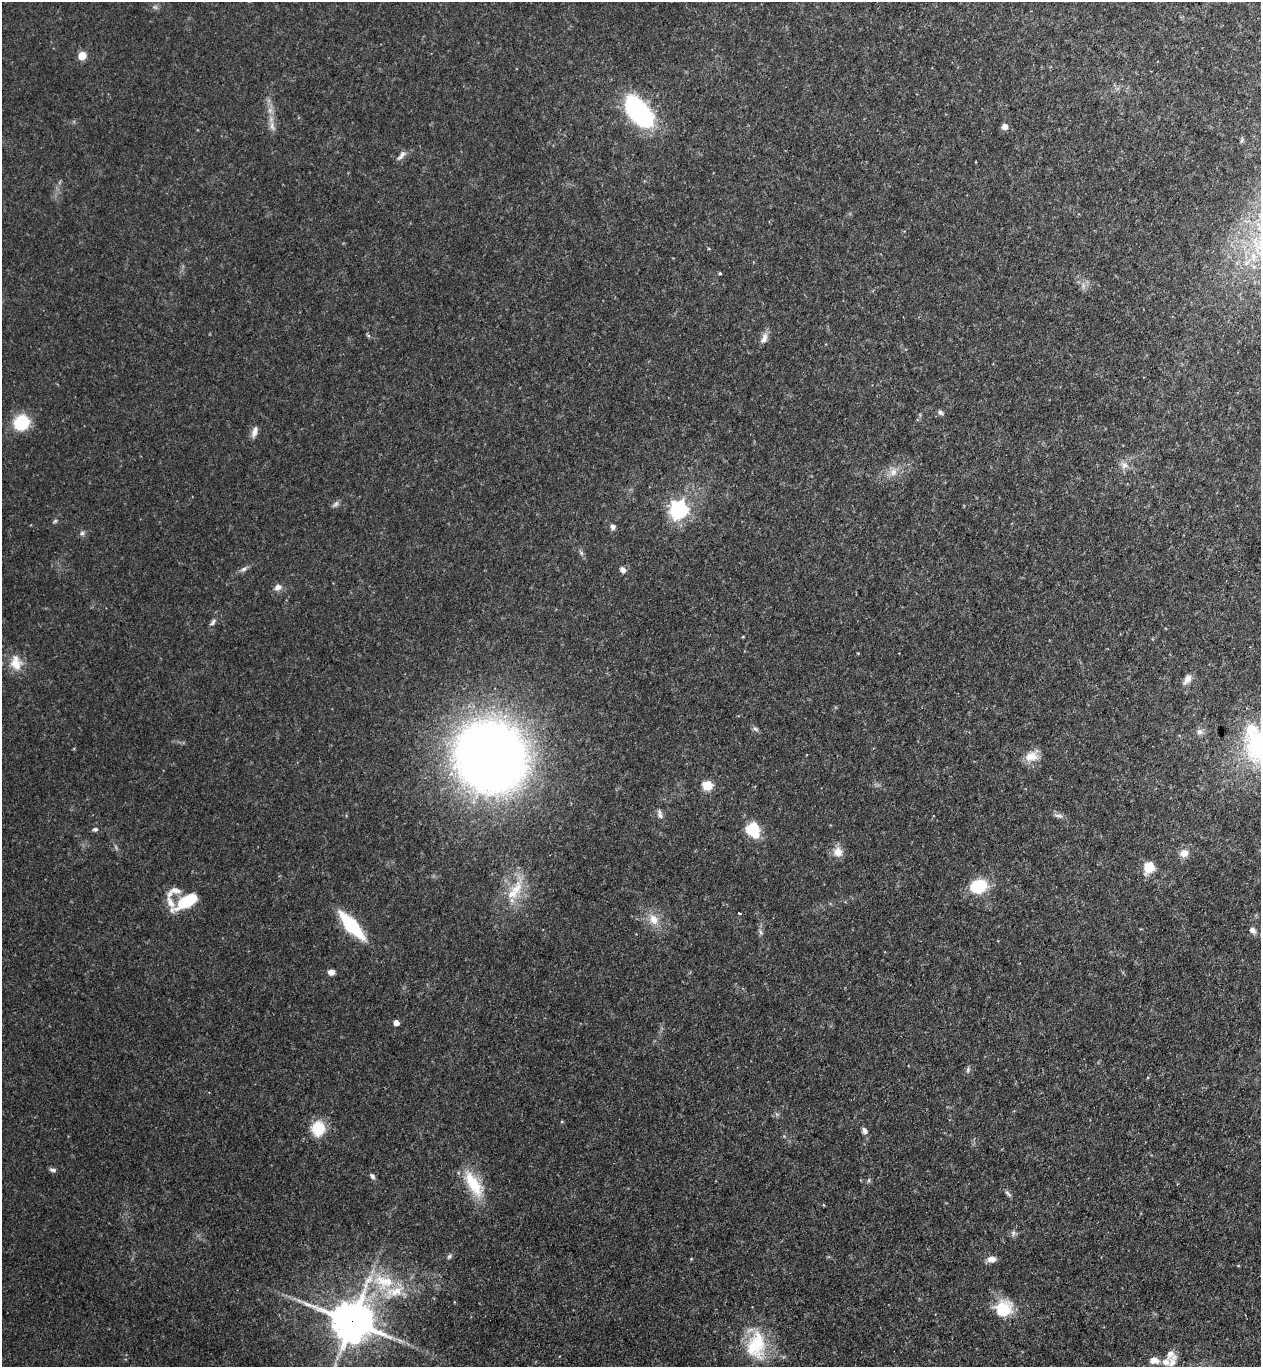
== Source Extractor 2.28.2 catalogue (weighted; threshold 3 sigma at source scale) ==
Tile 6 of 4 x 4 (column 2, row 2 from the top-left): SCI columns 1452-2710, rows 2753-4117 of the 5551 x 5506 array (HDU 1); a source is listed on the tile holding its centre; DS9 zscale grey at full resolution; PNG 1263 x 1369 px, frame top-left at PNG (2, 2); no overlay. Shown black and unused: <1% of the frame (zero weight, under 3 of 4 exposures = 5% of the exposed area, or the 3 px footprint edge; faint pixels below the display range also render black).
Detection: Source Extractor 2.28.2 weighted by HDU 2 'WHT'; one run over the whole footprint, this tile lists its part. Background 0.106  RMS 0.0082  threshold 0.0369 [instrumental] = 3 sigma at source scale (4.5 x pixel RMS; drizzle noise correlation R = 1.50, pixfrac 1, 0.05/0.05 arcsec/px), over >= 5 px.
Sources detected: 81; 3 too faint to see at this stretch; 2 inside a brighter object's white glare — not listed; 5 inside a brighter listed object's ellipse — not listed separately; the other 71 listed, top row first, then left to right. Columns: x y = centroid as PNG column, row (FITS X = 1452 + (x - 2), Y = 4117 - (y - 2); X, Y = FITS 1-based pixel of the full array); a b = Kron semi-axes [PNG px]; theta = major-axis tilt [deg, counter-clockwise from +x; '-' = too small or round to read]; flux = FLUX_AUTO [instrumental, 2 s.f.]
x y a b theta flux
82 56 6 6 - 14
639 112 27 18 -52 140
272 126 14 7 -80 5.3
1005 126 6 5 - 6
1242 140 8 4 71 1.3
401 155 16 6 47 3.9
1254 257 17 11 -86 16
720 273 4 4 - 1.2
368 335 6 4 -20 1.2
764 338 15 7 72 5.5
940 412 7 6 - 2.2
21 423 18 17 - 28
254 432 14 7 74 4.9
1124 465 11 9 -37 5.5
893 472 12 10 47 7.5
335 504 11 6 40 2.5
678 510 7 7 - 330
55 521 6 4 45 1.2
613 527 7 7 - 2.8
82 533 7 6 - 2.1
581 553 8 4 -54 1.8
244 569 11 5 29 2.9
623 570 7 6 - 3.6
278 587 11 8 32 4.6
213 622 11 5 48 2.6
743 637 4 3 - 0.63
16 663 22 16 -76 15
1187 679 14 8 61 5.9
755 729 8 5 -28 2
1199 732 9 8 - 3.5
1260 746 42 36 65 120
1032 756 19 12 26 11
490 757 46 44 -69 1100
707 786 6 6 - 32
660 814 13 7 -73 4
1058 815 13 6 -13 3.2
95 829 7 5 13 2
752 829 10 8 -60 53
838 852 14 12 -82 8.4
1184 853 10 9 - 7.3
1149 867 8 7 - 28
978 886 18 13 14 33
516 889 33 16 67 28
174 891 22 10 23 8.9
186 902 32 13 31 31
739 913 3 3 - 3.4
654 919 16 12 -53 12
351 925 27 9 -49 71
1253 930 10 7 -47 3.9
761 932 8 5 -71 2.2
331 972 8 6 1 4.1
396 1023 4 4 - 7.6
968 1070 7 5 71 1.9
562 1122 5 3 - 0.77
318 1128 10 9 - 38
865 1131 8 6 -59 3.5
53 1170 9 4 -6 2.2
372 1176 8 5 -56 2.2
869 1180 6 4 71 1.3
473 1184 41 15 -58 30
1008 1194 12 4 -47 2.2
1013 1233 8 6 -78 2.5
449 1256 8 5 62 1.7
991 1259 10 7 5 6.5
383 1282 36 23 -12 48
299 1300 9 4 -19 2.6
1001 1306 32 16 18 21
352 1321 13 13 - 2900
756 1345 38 24 84 47
1171 1355 17 13 -39 8.1
1154 1360 10 7 -9 8.1
Overlapping masked pixels (flux is a lower limit): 1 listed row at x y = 352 1321
Isophote crosses this tile's border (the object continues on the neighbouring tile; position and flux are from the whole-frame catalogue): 2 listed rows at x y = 1254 257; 1260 746